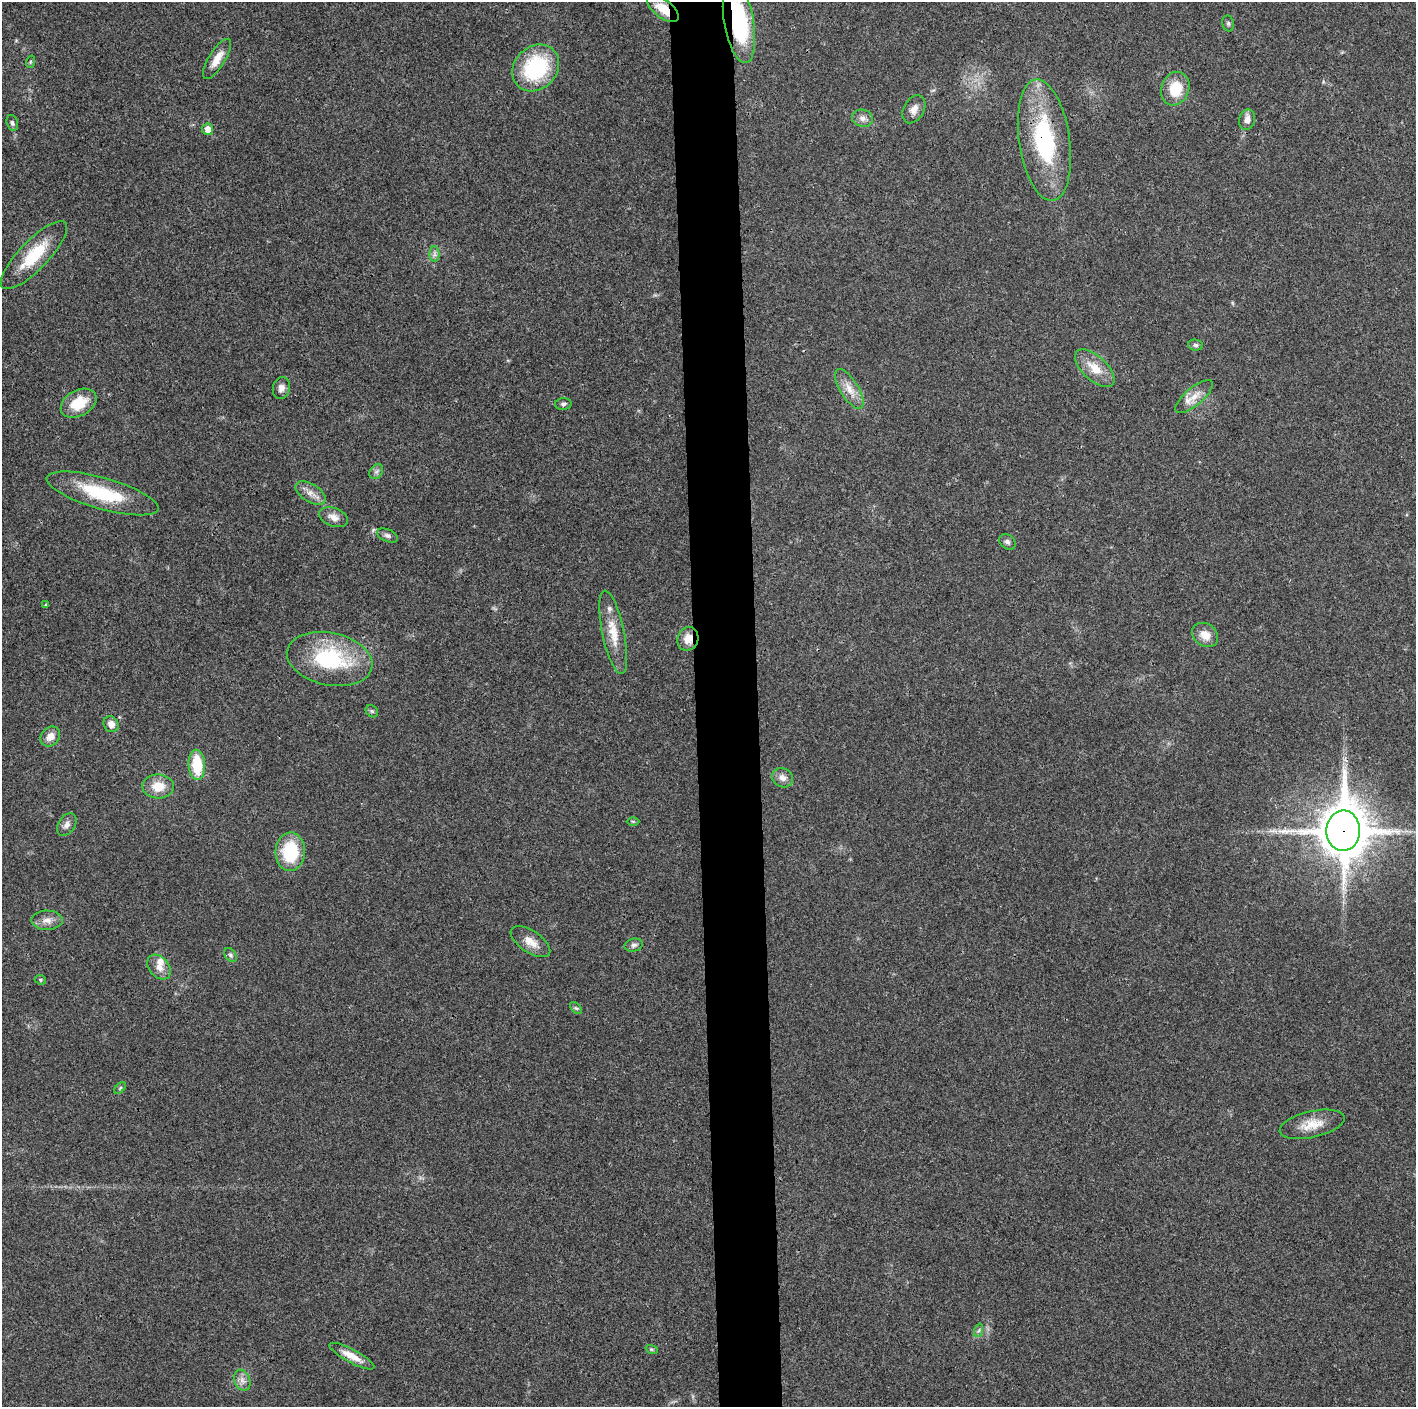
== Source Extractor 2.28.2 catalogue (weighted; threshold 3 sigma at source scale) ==
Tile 5 of 3 x 3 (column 2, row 2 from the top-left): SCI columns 1415-2828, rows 1413-2817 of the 4243 x 4226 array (HDU 1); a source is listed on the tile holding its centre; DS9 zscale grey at full resolution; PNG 1418 x 1409 px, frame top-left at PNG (2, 2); each listed source drawn as its Kron ellipse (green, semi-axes under 4 px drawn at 4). Shown black and unused: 4% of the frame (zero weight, under 3 of 4 exposures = <1% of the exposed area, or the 3 px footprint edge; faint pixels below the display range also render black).
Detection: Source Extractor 2.28.2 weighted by HDU 2 'WHT'; one run over the whole footprint, this tile lists its part. Background 0.0191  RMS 0.0039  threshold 0.0175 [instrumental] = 3 sigma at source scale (4.5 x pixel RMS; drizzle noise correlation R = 1.50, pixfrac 1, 0.05/0.05 arcsec/px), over >= 5 px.
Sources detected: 58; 2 inside a brighter listed object's ellipse — not listed separately; the other 56 listed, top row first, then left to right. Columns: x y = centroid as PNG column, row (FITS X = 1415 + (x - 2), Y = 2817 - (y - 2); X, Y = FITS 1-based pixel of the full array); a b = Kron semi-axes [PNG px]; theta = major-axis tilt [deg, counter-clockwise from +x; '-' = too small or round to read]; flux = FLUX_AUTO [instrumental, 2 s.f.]
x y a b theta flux
663 9 18 9 -38 7.5
739 22 42 14 -80 41
1228 23 8 6 -75 0.83
217 59 23 8 58 5.1
30 62 6 4 71 0.54
536 68 25 21 44 34
1175 89 17 13 69 11
914 109 15 10 60 3.1
863 118 11 8 -11 2.1
1247 120 10 8 77 2.7
12 123 8 5 -76 0.94
208 129 5 5 - 3.1
1044 140 61 25 -82 45
434 254 8 5 -90 1.1
34 255 45 14 46 16
1196 345 7 5 -4 0.88
1095 368 24 12 -43 7.8
281 388 11 8 77 2.3
849 389 22 9 -59 5.2
1194 397 23 9 40 4.7
79 403 19 12 29 10
563 404 8 5 4 1
376 472 8 6 54 1.2
102 493 58 15 -16 24
311 493 17 9 -31 3.2
334 517 15 9 -20 3
387 536 11 6 -23 1.3
1007 542 9 7 -40 1.2
46 605 3 3 - 0.49
613 632 43 11 -78 8.9
1205 635 14 11 -35 4.4
688 639 12 10 69 4.4
330 659 43 26 -12 36
372 711 7 5 -44 0.69
111 724 8 7 - 2.8
50 736 11 8 47 3.1
197 765 15 8 -86 14
783 778 11 9 -29 2.4
158 786 16 12 -1 6.8
633 821 6 4 -1 0.52
67 824 12 8 56 2.1
1343 831 20 17 88 1800
290 852 19 15 86 20
47 920 15 9 0 3
530 942 22 11 -34 4.7
634 945 9 6 13 1.3
230 955 8 5 -53 0.94
159 967 14 10 -49 3.3
40 980 6 4 -23 0.53
576 1008 7 4 -43 0.63
120 1088 7 4 46 0.59
1312 1124 33 13 13 7.5
979 1330 7 4 71 0.78
652 1349 6 4 -19 0.51
352 1356 25 6 -28 5.3
242 1380 11 7 -70 2.3
Overlapping masked pixels (flux is a lower limit): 5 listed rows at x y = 663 9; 739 22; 1044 140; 688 639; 1343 831
Isophote crosses this tile's border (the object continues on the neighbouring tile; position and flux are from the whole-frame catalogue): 1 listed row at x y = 739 22